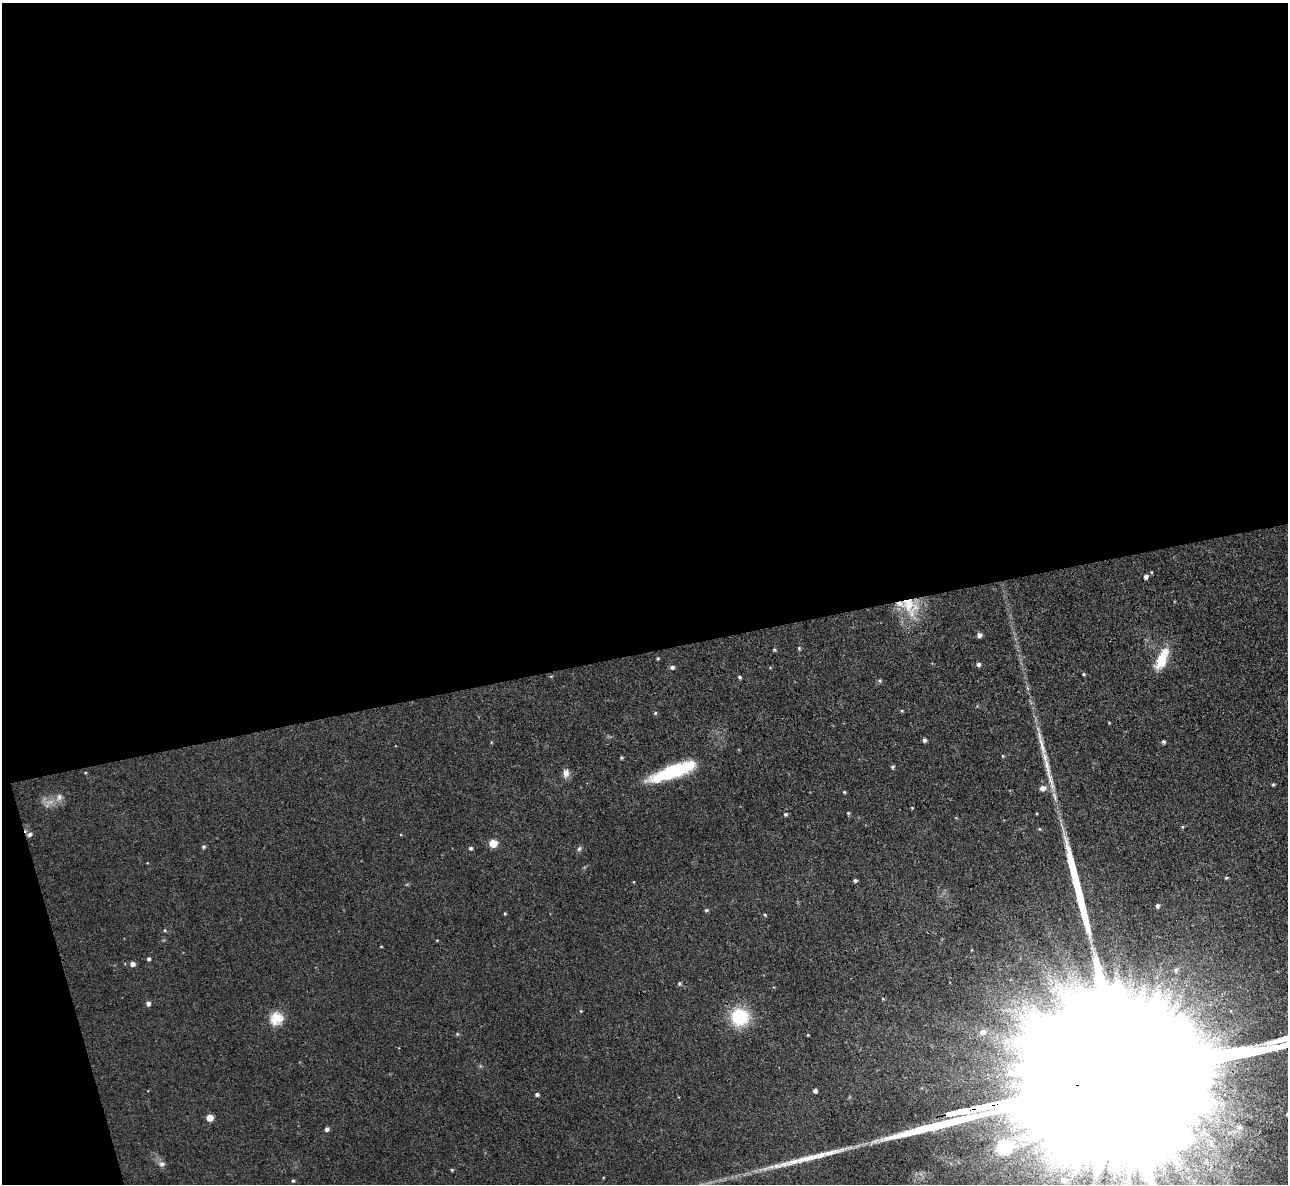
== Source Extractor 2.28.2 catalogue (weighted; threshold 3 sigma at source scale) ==
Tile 1 of 4 x 4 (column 1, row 1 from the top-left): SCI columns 1-1286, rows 3684-4865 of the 5146 x 5127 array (HDU 1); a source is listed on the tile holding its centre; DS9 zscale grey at full resolution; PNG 1290 x 1186 px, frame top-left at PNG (2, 3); no overlay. Shown black and unused: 57% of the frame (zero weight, under 3 of 4 exposures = <1% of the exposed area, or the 3 px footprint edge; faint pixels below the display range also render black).
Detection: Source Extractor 2.28.2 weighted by HDU 2 'WHT'; one run over the whole footprint, this tile lists its part. Background 0.0491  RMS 0.0074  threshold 0.0332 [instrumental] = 3 sigma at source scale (4.5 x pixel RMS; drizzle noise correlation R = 1.50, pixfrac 1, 0.05/0.05 arcsec/px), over >= 5 px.
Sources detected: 72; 4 long thin detections or spike segments (spike, bleed or trail) — not listed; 1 inside a brighter listed object's ellipse — not listed separately; the other 67 listed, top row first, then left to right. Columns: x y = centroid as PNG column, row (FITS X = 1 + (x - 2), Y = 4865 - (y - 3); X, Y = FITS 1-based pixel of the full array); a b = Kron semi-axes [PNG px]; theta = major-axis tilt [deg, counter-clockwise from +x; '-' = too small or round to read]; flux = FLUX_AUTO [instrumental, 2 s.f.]
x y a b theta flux
1151 572 4 3 - 0.7
1146 577 5 5 - 2.1
909 606 31 21 -56 28
979 635 5 5 - 2.7
799 648 4 4 - 0.87
774 650 5 4 - 0.92
658 659 3 3 - 0.9
1162 659 26 10 66 21
978 664 5 4 - 2
672 667 5 5 - 2
1084 674 4 3 - 0.8
740 677 5 4 - 1.2
880 681 5 5 - 1.3
902 711 4 4 - 0.83
655 713 5 4 - 0.91
924 740 4 4 - 2.2
491 742 5 3 - 0.63
1163 742 4 3 - 1.6
1003 756 5 3 - 0.67
621 758 3 3 - 0.9
892 767 5 4 - 1.2
672 772 53 13 20 49
566 773 11 8 87 4.2
1273 784 4 4 - 0.94
1043 788 8 6 15 3.8
844 792 4 3 - 0.69
59 797 11 8 62 4
912 808 3 3 - 0.62
848 813 4 4 - 0.82
785 814 5 5 - 1.2
1182 827 5 3 - 0.74
1039 829 5 4 - 0.74
30 834 7 6 - 2.4
493 843 5 5 - 22
203 846 5 5 - 1.4
470 848 4 4 - 1.4
579 849 7 5 72 1.6
1226 878 5 4 - 0.85
855 880 4 4 - 1.4
1157 906 4 4 - 2.2
706 910 6 4 20 0.93
505 913 4 3 - 0.71
765 915 5 4 - 0.95
165 930 5 3 - 0.71
149 959 4 4 - 1.3
132 964 5 5 - 3.3
1176 970 5 5 - 1.5
679 983 4 4 - 0.99
148 1003 5 5 - 2.5
581 1011 4 4 - 0.65
740 1016 14 14 - 43
276 1019 18 17 - 13
982 1032 6 6 - 3.4
457 1034 5 4 - 0.85
808 1035 4 3 - 0.61
815 1091 4 4 - 2.2
537 1094 5 4 - 1.6
983 1107 17 3 13 6800
966 1110 13 3 11 3900
1287 1114 3 3 - 0.91
210 1118 5 5 - 11
326 1129 5 4 - 2.2
1005 1147 24 18 14 37
162 1164 8 7 - 2.7
452 1170 5 4 - 0.78
1063 1180 9 7 -25 4.1
293 1181 4 4 - 1
Overlapping masked pixels (flux is a lower limit): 3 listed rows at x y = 909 606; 983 1107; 966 1110
Isophote crosses this tile's border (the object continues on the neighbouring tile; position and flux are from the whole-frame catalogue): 1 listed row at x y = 1287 1114